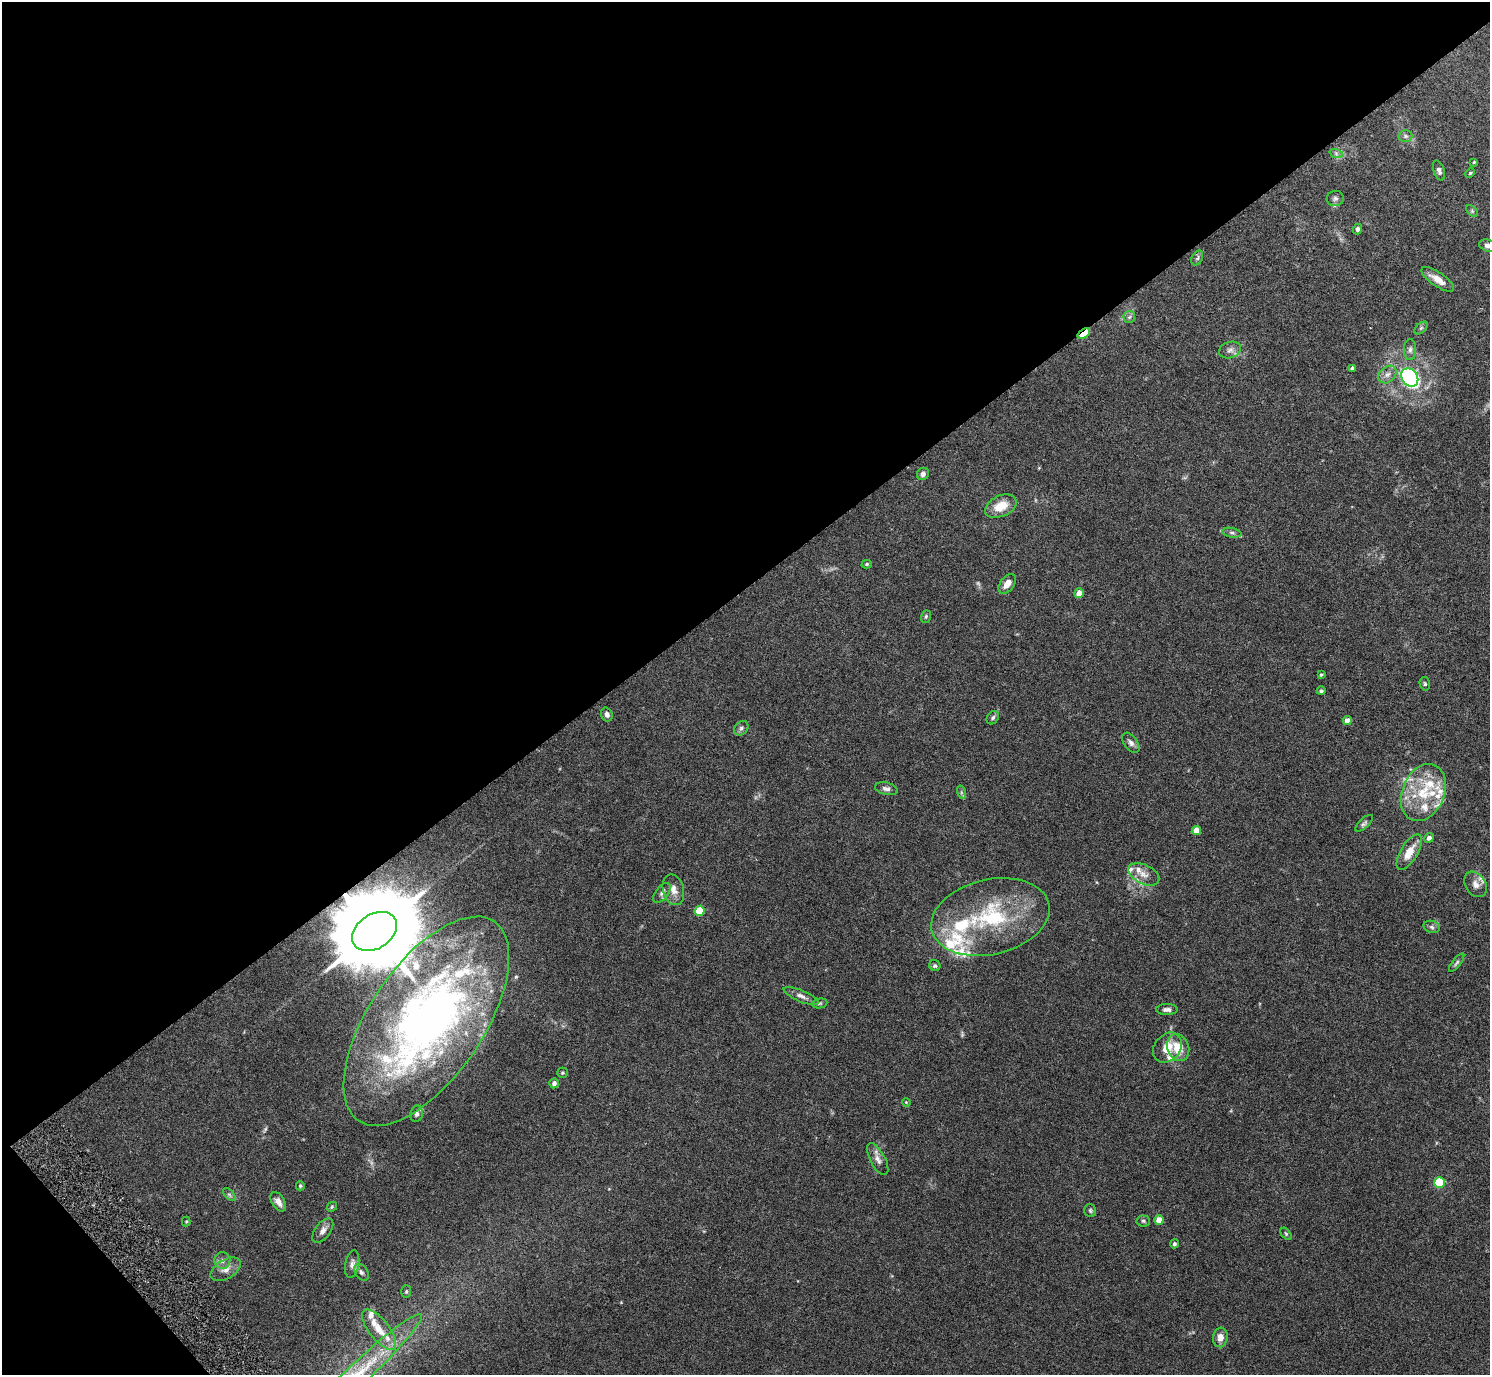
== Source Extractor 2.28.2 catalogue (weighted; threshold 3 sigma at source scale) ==
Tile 5 of 4 x 4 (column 1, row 2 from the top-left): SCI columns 5-1492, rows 3050-4422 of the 6002 x 5991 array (HDU 1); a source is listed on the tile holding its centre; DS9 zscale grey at full resolution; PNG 1492 x 1377 px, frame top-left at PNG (2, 2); each listed source drawn as its Kron ellipse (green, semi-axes under 4 px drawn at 4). Shown black and unused: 44% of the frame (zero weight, under 5 of 9 exposures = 3% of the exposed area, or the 3 px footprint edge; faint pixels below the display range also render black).
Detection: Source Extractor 2.28.2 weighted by HDU 2 'WHT'; one run over the whole footprint, this tile lists its part. Background 0.0656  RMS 0.0033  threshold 0.0133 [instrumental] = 3 sigma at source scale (4.09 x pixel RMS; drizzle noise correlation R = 1.36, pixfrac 0.8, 0.05/0.05 arcsec/px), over >= 5 px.
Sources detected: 104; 3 too faint to see at this stretch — neither listed nor drawn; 19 inside a brighter listed object's ellipse — not listed separately; the other 82 listed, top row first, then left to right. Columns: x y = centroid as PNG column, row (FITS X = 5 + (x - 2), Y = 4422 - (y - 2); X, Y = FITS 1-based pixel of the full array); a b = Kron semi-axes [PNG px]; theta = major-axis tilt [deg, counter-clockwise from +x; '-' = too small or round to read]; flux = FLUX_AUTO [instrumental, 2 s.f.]
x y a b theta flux
1405 136 7 6 - 0.76
1336 153 7 4 -19 0.65
1474 162 4 3 - 0.33
1439 170 10 5 -70 1
1470 173 5 3 - 0.33
1335 198 8 7 - 0.85
1472 211 7 4 -45 0.44
1357 229 5 4 - 0.78
1487 245 8 6 -18 1
1197 258 8 5 61 0.69
1438 279 19 7 -34 3.3
1129 317 6 5 - 0.64
1421 328 8 4 45 0.55
1084 333 7 4 36 14
1230 350 11 8 16 1.5
1410 350 10 6 89 1.1
1352 368 4 3 - 0.5
1387 374 10 7 43 1.7
1410 377 10 8 -53 54
923 474 6 6 - 1.2
1001 506 17 10 25 5.8
1232 533 9 4 -11 0.8
867 564 5 4 - 0.47
1007 584 11 7 52 2.8
1079 593 5 4 - 2.6
926 617 6 5 - 0.47
1321 675 4 3 - 0.37
1425 684 7 5 -76 0.53
1321 691 4 4 - 0.6
607 714 7 5 -71 1
993 718 7 5 53 0.71
1347 720 4 4 - 2.4
741 728 8 6 45 0.85
1131 743 11 6 -54 1.3
886 789 11 6 -13 1.1
961 792 7 4 -72 0.57
1423 792 30 21 67 14
1364 823 11 5 43 0.72
1196 830 4 4 - 3.4
1429 838 5 4 - 1.2
1409 852 20 8 59 4.7
1144 874 17 9 -26 2.7
1476 884 14 10 -57 2.3
673 890 16 10 -75 2.7
662 893 11 6 52 1.1
700 911 5 5 - 9
990 917 60 37 13 35
1432 927 8 6 -18 0.9
375 931 24 17 33 4900
1457 963 11 4 53 0.65
935 966 6 5 - 0.6
801 996 19 5 -22 1.6
820 1003 8 5 6 0.59
1167 1010 11 5 0 1.1
426 1021 120 57 56 170
1178 1047 14 10 -68 5.9
1167 1048 16 13 50 4.8
562 1073 5 5 - 0.49
554 1083 5 4 - 1.2
906 1102 4 3 - 0.24
417 1114 8 6 77 0.78
878 1159 18 7 -61 2
1439 1183 5 5 - 19
300 1186 4 4 - 0.47
229 1195 8 4 -45 0.64
278 1202 11 6 -58 1.6
332 1207 5 4 - 0.4
1090 1211 7 6 - 0.57
1159 1220 4 4 - 3.8
186 1221 5 4 - 0.3
1143 1221 7 5 -3 0.54
323 1231 14 7 52 1.7
1286 1234 7 4 -54 0.42
1174 1244 4 4 - 0.65
222 1260 8 8 - 1.3
352 1264 14 7 80 1.4
226 1269 16 9 31 2.5
361 1272 9 6 -57 0.91
406 1292 6 5 - 0.48
379 1330 24 10 -52 5.1
1220 1337 10 7 83 2.5
360 1373 84 11 43 21
Overlapping masked pixels (flux is a lower limit): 2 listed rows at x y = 1084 333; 375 931
Isophote crosses this tile's border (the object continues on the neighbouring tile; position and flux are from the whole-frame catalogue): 2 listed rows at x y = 1487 245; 360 1373